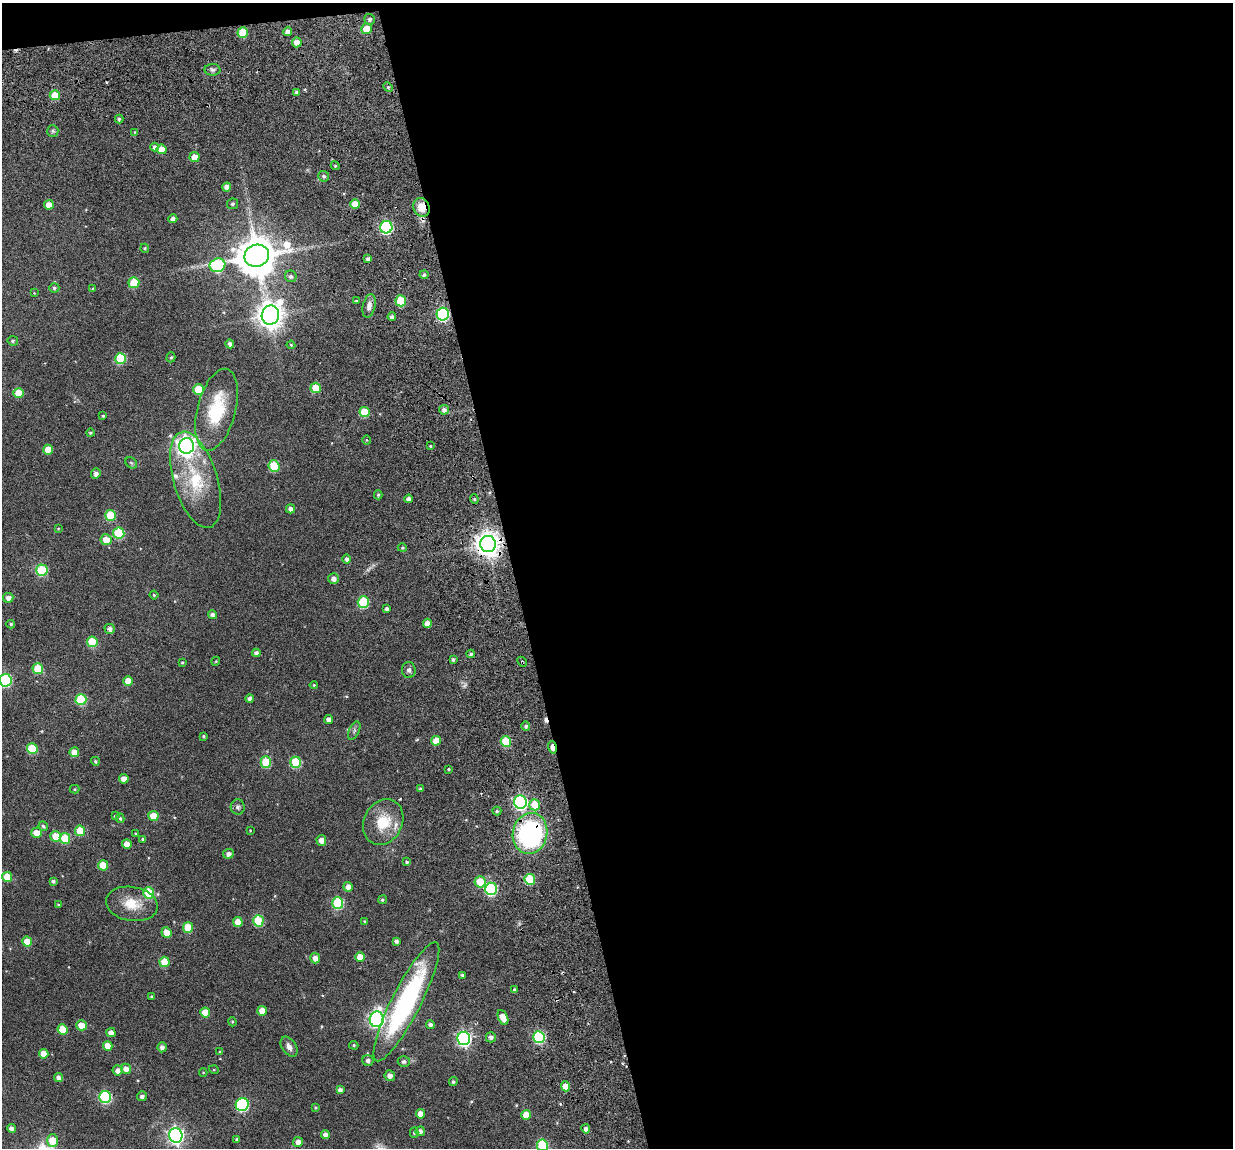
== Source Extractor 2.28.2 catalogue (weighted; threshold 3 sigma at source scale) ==
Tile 4 of 4 x 4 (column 4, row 1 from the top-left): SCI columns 3828-5058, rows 3664-4809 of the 5280 x 5236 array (HDU 1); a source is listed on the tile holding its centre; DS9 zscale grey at full resolution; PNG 1235 x 1150 px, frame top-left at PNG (2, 3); each listed source drawn as its Kron ellipse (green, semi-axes under 4 px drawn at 4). Shown black and unused: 59% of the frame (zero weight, under 3 of 6 exposures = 11% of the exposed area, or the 3 px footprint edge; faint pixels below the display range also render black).
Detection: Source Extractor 2.28.2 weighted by HDU 2 'WHT'; one run over the whole footprint, this tile lists its part. Background 0.0889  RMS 0.0097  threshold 0.0396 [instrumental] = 3 sigma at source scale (4.09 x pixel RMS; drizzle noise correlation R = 1.36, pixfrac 0.8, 0.05/0.05 arcsec/px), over >= 5 px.
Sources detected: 210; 1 too faint to see at this stretch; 3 cosmic-ray / hot-pixel residue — neither listed nor drawn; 2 inside a brighter listed object's ellipse — not listed separately; the other 204 listed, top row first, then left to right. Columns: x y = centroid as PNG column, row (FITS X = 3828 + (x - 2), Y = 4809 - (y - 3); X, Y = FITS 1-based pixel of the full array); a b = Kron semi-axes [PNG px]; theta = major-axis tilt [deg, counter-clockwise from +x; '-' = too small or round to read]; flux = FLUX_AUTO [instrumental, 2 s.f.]
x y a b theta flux
370 19 5 5 - 2
366 29 5 5 - 13
243 32 5 5 - 20
288 32 4 4 - 5
297 42 5 5 - 7
212 70 8 6 -2 2.2
388 87 5 4 - 1.1
296 92 4 3 - 1.8
55 95 5 5 - 20
119 119 4 3 - 1.5
53 131 6 5 - 1.6
135 132 4 4 - 0.8
155 147 4 4 - 2
162 149 5 4 - 9.7
195 157 5 5 - 9.1
335 166 4 4 - 1.1
324 176 5 5 - 1.7
227 187 4 4 - 5
233 204 5 5 - 1.6
355 204 5 5 - 11
49 205 5 4 - 7.9
421 207 9 8 - 12
173 219 4 4 - 3.5
386 227 6 6 - 120
145 248 4 4 - 1.1
257 256 12 11 - 2700
368 259 4 4 - 2.1
217 265 8 6 19 70
424 275 4 4 - 2
291 276 6 5 - 2.1
134 283 5 5 - 31
54 288 5 5 - 1.5
93 289 4 3 - 0.95
34 293 3 3 - 0.49
356 301 3 3 - 0.64
401 301 5 5 - 29
369 306 12 6 76 4.1
443 314 6 6 - 120
270 315 9 8 - 870
392 317 4 4 - 2.4
13 341 5 5 - 1.2
230 344 4 4 - 2.8
291 345 4 4 - 0.94
171 357 5 4 - 1.2
120 359 5 5 - 41
316 388 5 5 - 19
198 390 5 5 - 23
19 393 5 5 - 16
217 410 42 19 75 46
444 410 5 4 - 2.9
364 412 5 5 - 23
103 416 3 3 - 1
90 433 4 4 - 1.1
367 440 4 4 - 0.87
187 446 8 7 - 470
430 446 4 2 - 0.64
48 450 5 5 - 12
131 463 6 5 - 1.3
274 466 6 5 - 31
96 473 5 4 - 3.5
195 480 50 22 -73 45
378 495 4 4 - 1.2
409 499 4 4 - 3.2
474 499 4 4 - 1.1
291 509 4 4 - 3.5
110 515 5 5 - 30
58 528 4 4 - 0.75
119 533 5 5 - 43
106 540 5 5 - 11
488 544 8 7 - 850
402 548 5 4 - 1.1
346 559 4 4 - 2.3
42 570 6 6 - 47
333 579 5 5 - 3.6
154 595 4 4 - 0.94
8 598 5 5 - 3.8
363 602 5 5 - 50
387 609 3 3 - 2
213 615 4 4 - 3.2
427 623 5 4 - 6.7
11 624 4 3 - 1.3
110 629 5 5 - 3.1
92 642 5 5 - 32
256 653 4 4 - 2.9
471 654 4 4 - 1.6
453 660 4 3 - 1.4
216 661 4 3 - 0.73
182 662 4 3 - 0.87
522 662 5 2 - 0.81
38 669 5 5 - 24
409 670 8 7 - 2.6
6 680 6 6 - 81
128 681 5 5 - 11
314 685 4 4 - 0.96
250 698 4 4 - 2.7
81 700 5 5 - 41
329 719 4 4 - 4
526 726 5 4 - 2.1
354 731 9 5 64 2.1
204 736 4 3 - 1.1
436 741 5 5 - 10
506 742 5 5 - 30
552 747 6 3 -74 8.9
32 749 5 5 - 28
74 752 5 4 - 8.4
95 761 4 4 - 1.2
266 762 5 5 - 31
296 762 5 5 - 40
448 769 3 3 - 0.95
124 779 5 4 - 6.8
420 788 4 4 - 1
75 789 5 4 - 0.86
520 802 6 6 - 160
535 805 5 5 - 17
238 807 8 7 - 2.4
497 811 4 4 - 1.2
115 816 3 3 - 1
153 816 5 5 - 16
120 818 5 4 - 1.4
383 822 24 19 62 24
43 826 5 4 - 1.7
250 830 3 3 - 0.68
80 831 5 5 - 21
36 833 5 5 - 10
530 833 20 17 78 160
136 834 4 3 - 0.82
56 836 5 5 - 14
65 838 5 5 - 31
143 839 4 3 - 1.3
321 840 5 5 - 6
127 844 5 4 - 9.1
228 854 5 5 - 3.2
407 862 4 3 - 1.2
103 865 5 5 - 18
7 877 5 5 - 15
530 879 5 5 - 37
53 881 4 4 - 1.6
480 882 6 5 - 17
348 887 5 4 - 5
491 889 6 6 - 89
149 893 5 5 - 35
382 900 4 4 - 1.3
338 903 6 5 - 63
132 904 26 17 -10 19
58 905 3 3 - 1.1
258 921 5 5 - 38
365 921 3 3 - 0.97
238 922 5 4 - 10
188 927 5 5 - 24
166 932 5 5 - 9.1
396 941 4 4 - 2.2
27 942 5 5 - 13
360 957 5 4 - 9.9
315 958 5 5 - 5.2
165 962 5 5 - 20
462 975 4 3 - 1.3
514 990 3 3 - 1.6
152 997 3 3 - 1.1
406 1002 66 14 63 140
262 1011 5 5 - 11
205 1012 5 5 - 13
503 1017 8 4 -64 9.3
377 1019 8 7 - 260
232 1022 4 3 - 0.91
430 1024 4 4 - 2.3
81 1025 5 5 - 8.3
63 1029 5 5 - 16
111 1033 5 4 - 4.2
491 1037 5 5 - 2.9
539 1037 6 5 - 83
464 1038 7 6 - 200
354 1045 4 4 - 0.93
108 1046 5 4 - 11
162 1047 5 4 - 3.3
289 1047 11 7 -56 4.6
220 1052 4 4 - 1.2
44 1054 5 4 - 9.4
368 1060 5 5 - 2.8
404 1062 6 5 - 2.3
126 1069 5 5 - 4.9
118 1070 5 5 - 4
214 1070 5 3 - 0.66
203 1072 4 3 - 0.55
390 1076 5 5 - 4.6
59 1078 4 4 - 3.3
453 1082 4 4 - 1.4
565 1086 5 4 - 10
340 1090 4 4 - 2.9
142 1096 5 5 - 2.5
105 1097 6 6 - 79
242 1104 7 6 - 99
315 1108 4 4 - 1
421 1114 5 4 - 7.6
526 1115 5 5 - 12
11 1128 4 4 - 3.2
586 1129 4 4 - 3.1
420 1131 5 4 - 3
414 1133 5 4 - 1.3
325 1134 4 4 - 3.4
176 1135 7 6 - 300
237 1140 4 3 - 2
52 1141 6 5 - 17
298 1142 5 5 - 4.8
542 1145 6 5 - 55
Overlapping masked pixels (flux is a lower limit): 8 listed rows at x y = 243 32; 421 207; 443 314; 488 544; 522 662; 552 747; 520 802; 530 833
Isophote crosses this tile's border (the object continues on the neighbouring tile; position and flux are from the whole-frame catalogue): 2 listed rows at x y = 6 680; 542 1145